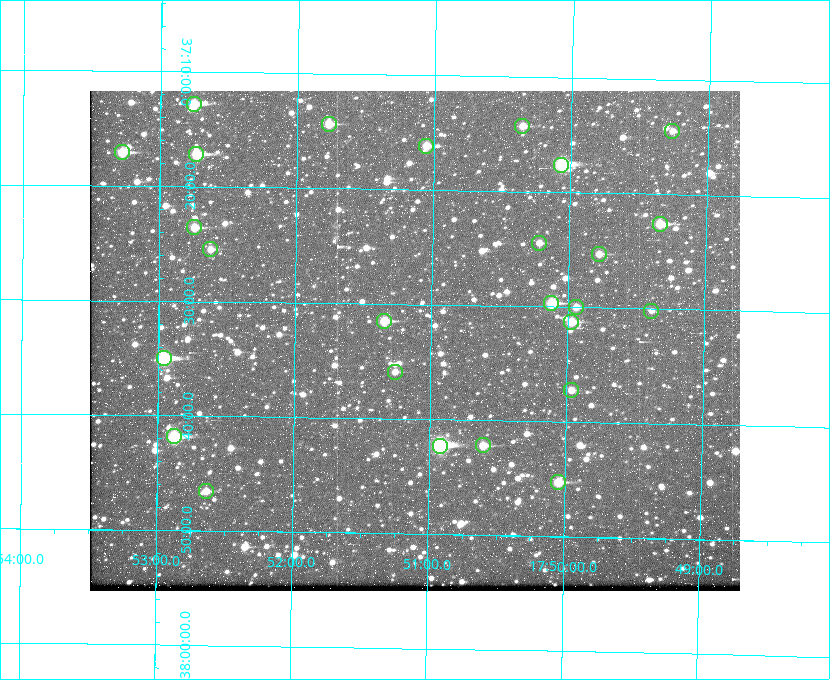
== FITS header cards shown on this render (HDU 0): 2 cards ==
NAXIS1  =                  650
NAXIS2  =                  500

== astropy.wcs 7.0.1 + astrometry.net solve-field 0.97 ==
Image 650 x 500 px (HDU 0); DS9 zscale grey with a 90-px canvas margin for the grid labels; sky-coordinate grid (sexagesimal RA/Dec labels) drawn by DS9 from the SOLVED WCS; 26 Tycho-2 reference stars matched to detected sources circled (green)
Header WCS: none
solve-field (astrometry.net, Tycho-2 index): SOLVED blind (the file carries no WCS)
Solved WCS: RA---TAN-SIP/DEC--TAN-SIP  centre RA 17:51:07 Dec +37:33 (267.78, +37.55 deg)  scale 5.23 arcsec/px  FOV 56.7' x 43.6'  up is +179 deg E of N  parity flipped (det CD > 0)
(file carries no celestial WCS; the grid is the blind solution)
Tycho-2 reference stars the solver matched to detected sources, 26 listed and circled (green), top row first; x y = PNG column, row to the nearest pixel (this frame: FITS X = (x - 90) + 1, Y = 500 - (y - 91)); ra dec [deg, ICRS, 3 dp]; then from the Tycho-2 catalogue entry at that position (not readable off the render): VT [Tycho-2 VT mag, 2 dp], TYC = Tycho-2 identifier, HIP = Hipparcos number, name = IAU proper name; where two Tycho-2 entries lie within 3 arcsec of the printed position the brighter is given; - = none
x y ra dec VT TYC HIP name
194 104 268.189 +37.213 9.71 2620-542-1 - -
329 124 267.943 +37.240 10.39 2620-505-1 - -
522 126 267.589 +37.238 11.09 2619-212-1 - -
672 131 267.316 +37.242 12.03 2619-611-1 - -
426 146 267.764 +37.270 10.17 2620-784-1 - -
122 152 268.319 +37.285 9.88 2620-536-1 - -
196 154 268.183 +37.286 8.98 2620-786-1 87506 -
561 165 267.517 +37.293 8.96 2619-379-1 - -
660 224 267.335 +37.377 10.60 2619-634-1 - -
194 227 268.186 +37.393 10.44 2620-175-1 - -
539 243 267.555 +37.408 11.50 2619-358-1 - -
210 249 268.156 +37.424 11.25 2620-712-1 - -
599 254 267.445 +37.422 11.17 2619-451-1 - -
551 303 267.531 +37.495 10.07 2619-274-1 - -
576 307 267.485 +37.500 11.33 2619-40-1 - -
651 311 267.347 +37.503 12.15 3088-638-1 - -
384 321 267.836 +37.525 9.96 3089-889-1 - -
571 322 267.494 +37.522 10.35 3088-270-1 - -
164 358 268.239 +37.584 8.64 3089-755-1 - -
395 372 267.815 +37.598 11.54 3089-1081-1 - -
571 390 267.491 +37.621 11.40 3088-1284-1 - -
174 436 268.219 +37.697 8.93 3089-671-1 - -
483 445 267.652 +37.703 11.04 3089-693-1 - -
440 446 267.730 +37.705 8.13 3089-1203-1 87349 -
558 482 267.512 +37.755 10.10 3089-2332-1 - -
206 491 268.159 +37.775 11.22 3089-2245-1 - -